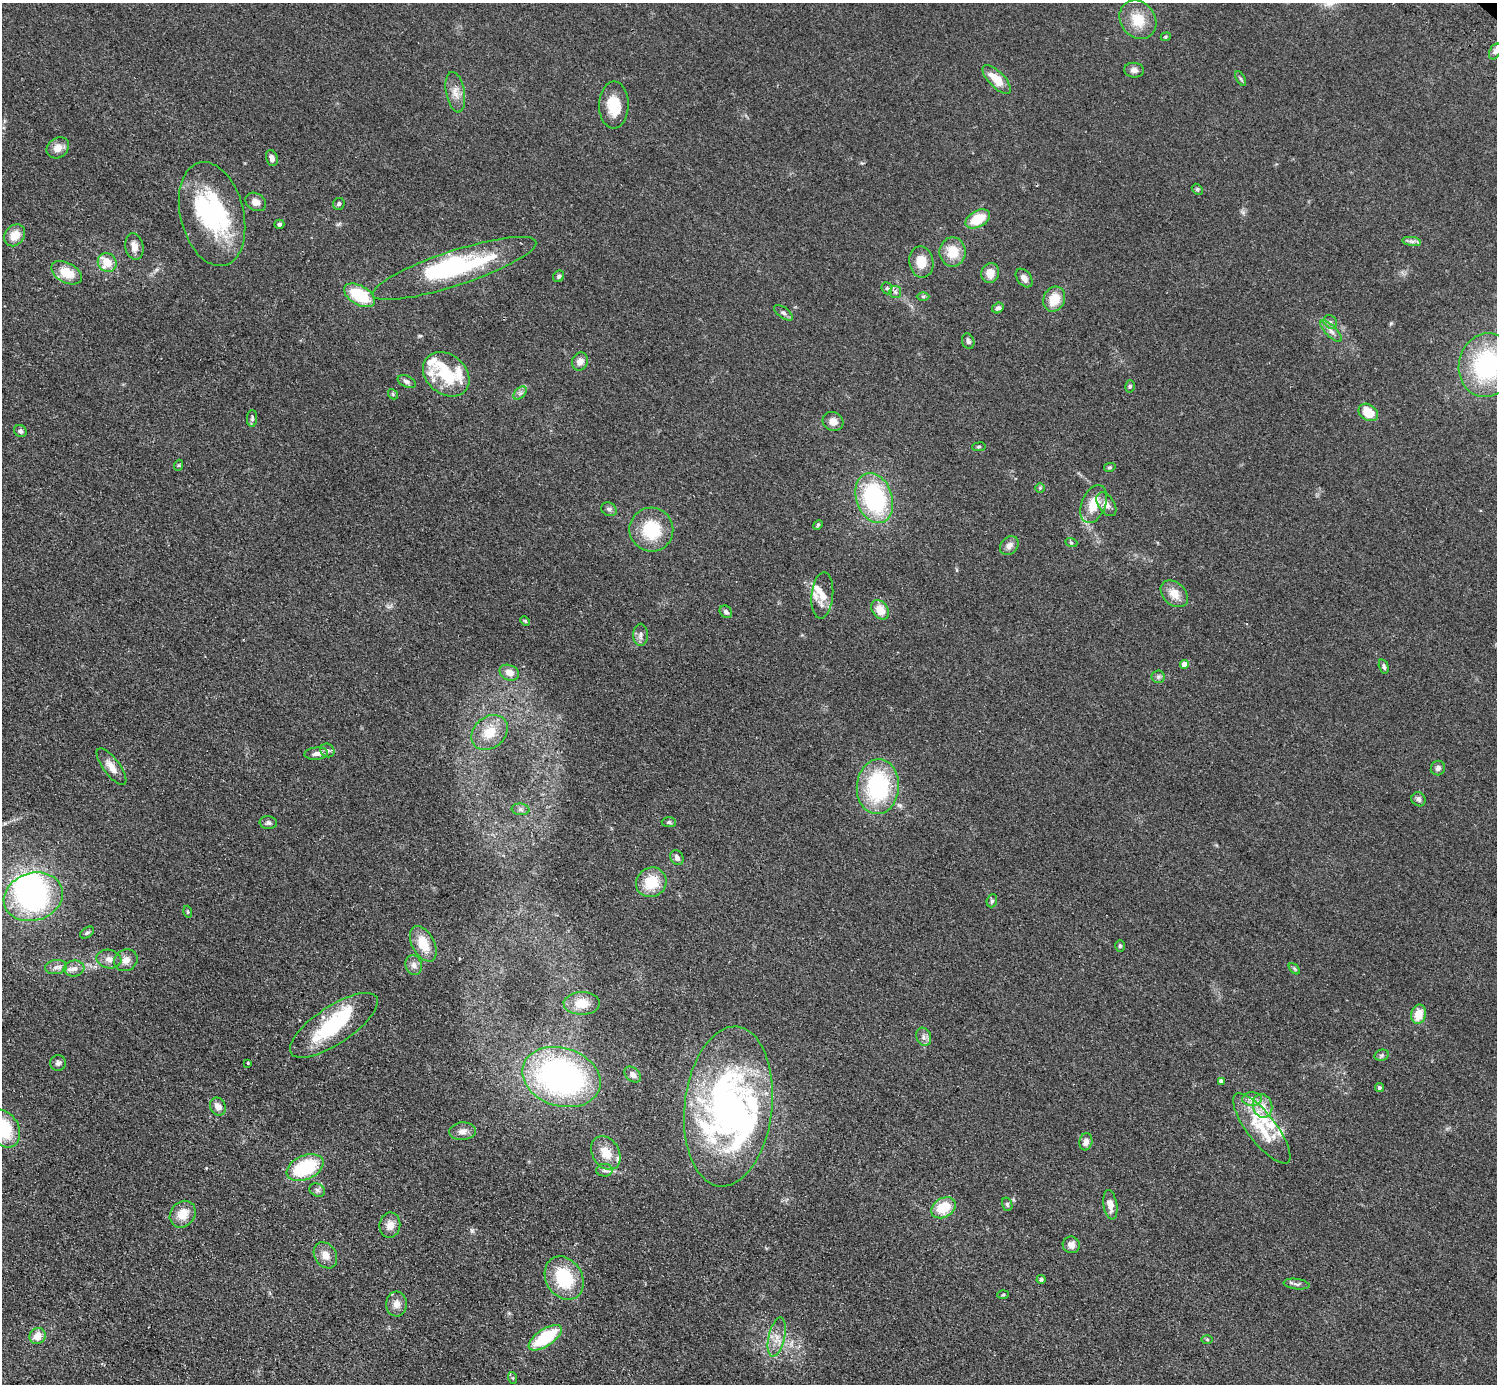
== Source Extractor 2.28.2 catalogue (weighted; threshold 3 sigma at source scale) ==
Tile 7 of 4 x 4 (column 3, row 2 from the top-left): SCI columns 3030-4524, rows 3105-4486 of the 6059 x 6069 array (HDU 1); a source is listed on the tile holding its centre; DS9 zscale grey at full resolution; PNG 1499 x 1386 px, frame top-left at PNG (2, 3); each listed source drawn as its Kron ellipse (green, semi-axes under 4 px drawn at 4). Shown black and unused: <1% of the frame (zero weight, under 2 of 3 exposures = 3% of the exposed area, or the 3 px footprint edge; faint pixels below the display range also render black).
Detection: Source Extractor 2.28.2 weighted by HDU 2 'WHT'; one run over the whole footprint, this tile lists its part. Background 0.0531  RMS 0.0077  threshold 0.0348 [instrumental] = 3 sigma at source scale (4.5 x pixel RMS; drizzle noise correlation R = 1.50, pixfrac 1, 0.05/0.05 arcsec/px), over >= 5 px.
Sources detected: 158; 7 inside a brighter object's white glare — neither listed nor drawn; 17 inside a brighter listed object's ellipse — not listed separately; the other 134 listed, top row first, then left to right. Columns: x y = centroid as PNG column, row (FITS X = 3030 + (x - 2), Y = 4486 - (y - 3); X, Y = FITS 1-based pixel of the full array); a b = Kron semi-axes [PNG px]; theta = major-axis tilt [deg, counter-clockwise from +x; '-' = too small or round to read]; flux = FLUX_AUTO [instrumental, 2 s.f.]
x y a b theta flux
1138 20 20 17 -52 18
1166 37 5 4 - 0.91
1495 51 8 5 63 2.2
1134 70 10 7 -6 3.4
1241 79 8 3 -60 1.3
997 80 18 8 -46 16
455 92 20 9 -80 7.4
614 105 23 15 89 19
58 148 12 9 36 6.5
272 158 8 5 -73 3.2
1197 189 6 4 -45 1.1
256 202 11 8 -31 5.1
339 204 6 5 - 1.4
212 214 53 31 -76 71
978 219 13 8 30 19
279 224 5 4 - 1.7
15 235 12 9 50 10
1412 241 9 4 -9 2.3
134 246 13 9 -80 6
952 252 14 13 - 16
107 262 10 9 - 14
921 262 16 12 -81 13
454 268 86 17 18 90
67 273 16 10 -28 16
990 273 10 8 70 8.7
559 276 6 5 - 1.5
1024 278 10 7 -53 3.9
887 288 6 5 - 1.4
895 292 6 5 - 1.7
359 295 17 9 -29 33
923 296 6 4 0 1
1054 299 13 10 64 14
998 308 6 5 - 1.9
783 313 11 5 -36 2.2
1330 322 7 6 - 2.2
1331 331 14 5 -45 3.9
968 341 8 6 -70 1.9
580 362 9 8 - 5.5
1487 365 32 28 79 85
446 374 25 19 -39 32
407 382 9 5 -24 2.4
1130 386 6 5 - 1.2
520 393 8 5 45 2.1
393 394 5 4 - 1
1368 412 10 8 -33 16
252 418 8 5 89 1.7
833 421 10 9 - 5.2
20 431 6 5 - 2.1
979 447 7 3 8 0.89
179 465 5 3 - 0.78
1110 467 5 4 - 1.1
1040 488 5 4 - 0.86
874 498 26 18 -72 87
1094 504 20 12 68 15
1106 504 13 8 -56 5.3
609 509 8 6 -30 2.1
818 525 5 4 - 0.93
651 530 22 22 - 33
1071 542 6 4 -19 1.1
1009 546 10 8 48 3.9
1174 594 15 11 -44 9.3
822 595 23 11 85 9.9
880 610 10 7 -53 11
726 612 7 5 -45 2.4
525 621 5 4 - 0.9
640 635 11 7 89 3.2
1184 664 4 4 - 6.6
1384 666 7 4 -72 1.7
509 673 10 7 -25 6.4
1158 677 6 6 - 1.7
490 732 20 15 40 18
327 750 7 6 - 2.2
316 754 12 6 4 3.3
111 767 22 8 -53 8
1438 768 7 7 - 2.6
878 787 27 21 85 77
1419 799 7 6 - 2.3
520 809 9 5 -7 2.1
669 822 7 5 -3 1.3
268 823 9 6 -4 2.2
677 858 8 6 -61 2.9
651 882 15 14 - 22
33 897 30 23 18 120
992 901 7 5 69 1.3
188 912 6 4 -74 0.96
87 933 7 5 35 1.4
423 944 19 11 -63 17
1120 946 6 5 - 1.2
109 959 12 9 -10 5.1
126 960 12 10 30 6.1
414 965 10 8 -75 3.7
56 967 11 7 6 3.2
74 968 10 8 7 4.2
1294 969 7 4 -46 0.99
582 1003 18 11 0 13
1418 1014 10 7 76 12
334 1025 51 19 34 58
924 1037 9 7 -70 3
1382 1055 7 5 13 1.6
58 1063 8 7 - 2.4
248 1063 3 3 - 0.83
633 1074 9 6 -41 3.3
561 1077 40 29 -17 220
1221 1081 4 4 - 2.3
1379 1088 4 4 - 1.7
1252 1099 10 6 1 3.7
218 1106 9 7 -60 5
728 1106 80 44 83 170
1263 1106 12 9 -76 7.2
4 1128 20 15 -59 38
1262 1128 43 14 -52 26
462 1131 13 9 5 4.9
1086 1142 9 6 78 4.5
606 1153 18 13 -59 12
305 1168 19 12 23 49
605 1170 8 6 0 2.2
317 1190 8 6 -28 2.1
1007 1204 7 5 -74 1.2
1110 1205 15 7 -81 6.2
943 1208 13 9 29 20
183 1214 14 12 49 12
390 1225 12 10 83 6.5
1071 1245 8 8 - 4.4
325 1255 14 11 -58 6.9
564 1278 23 18 -58 43
1041 1279 4 4 - 1.8
1296 1284 13 5 -7 2.3
1003 1295 6 3 3 0.82
396 1304 12 10 87 5.7
38 1336 8 7 - 8
777 1337 20 8 77 7.8
545 1338 19 8 34 41
1207 1340 6 4 -2 0.91
513 1378 6 4 -71 0.94
Isophote crosses this tile's border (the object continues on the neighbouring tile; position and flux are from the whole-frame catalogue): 2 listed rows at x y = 1487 365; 4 1128
Unlisted compact peaks at least as high as the median listed source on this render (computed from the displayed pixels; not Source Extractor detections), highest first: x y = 1391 323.